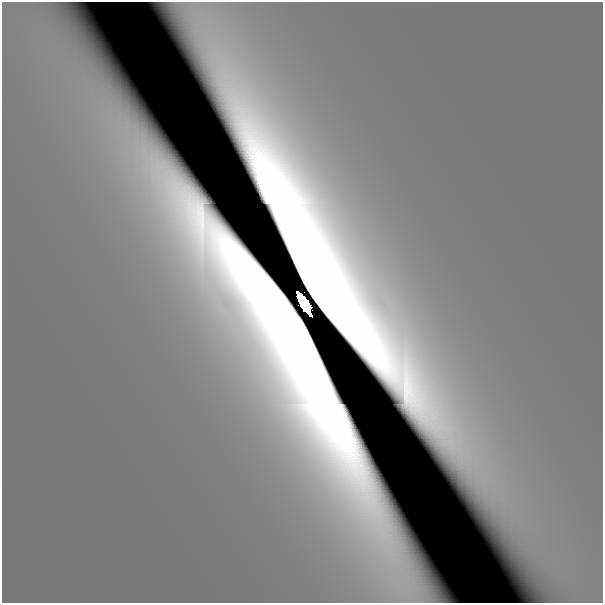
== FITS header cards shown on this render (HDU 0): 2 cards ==
NAXIS1  =                  601
NAXIS2  =                  601

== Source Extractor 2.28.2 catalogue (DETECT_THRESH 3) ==
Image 601 x 601 px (HDU 0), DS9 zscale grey, 1 PNG px = 1 image px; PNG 605 x 605 px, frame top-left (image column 1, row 601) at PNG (2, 2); no overlay
Background 9.63e-11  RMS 3.5e-11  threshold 1.05e-10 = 3 sigma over >= 5 px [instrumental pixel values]
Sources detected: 3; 2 with non-positive FLUX_AUTO (blend fragments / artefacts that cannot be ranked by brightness) are not listed; the other 1 listed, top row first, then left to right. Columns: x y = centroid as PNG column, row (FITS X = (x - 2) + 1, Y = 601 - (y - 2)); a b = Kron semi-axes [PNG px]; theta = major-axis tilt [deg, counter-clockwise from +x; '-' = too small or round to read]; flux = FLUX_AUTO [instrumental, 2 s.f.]
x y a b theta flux
304 303 23 7 -59 6.2
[2 non-positive-flux detections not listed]